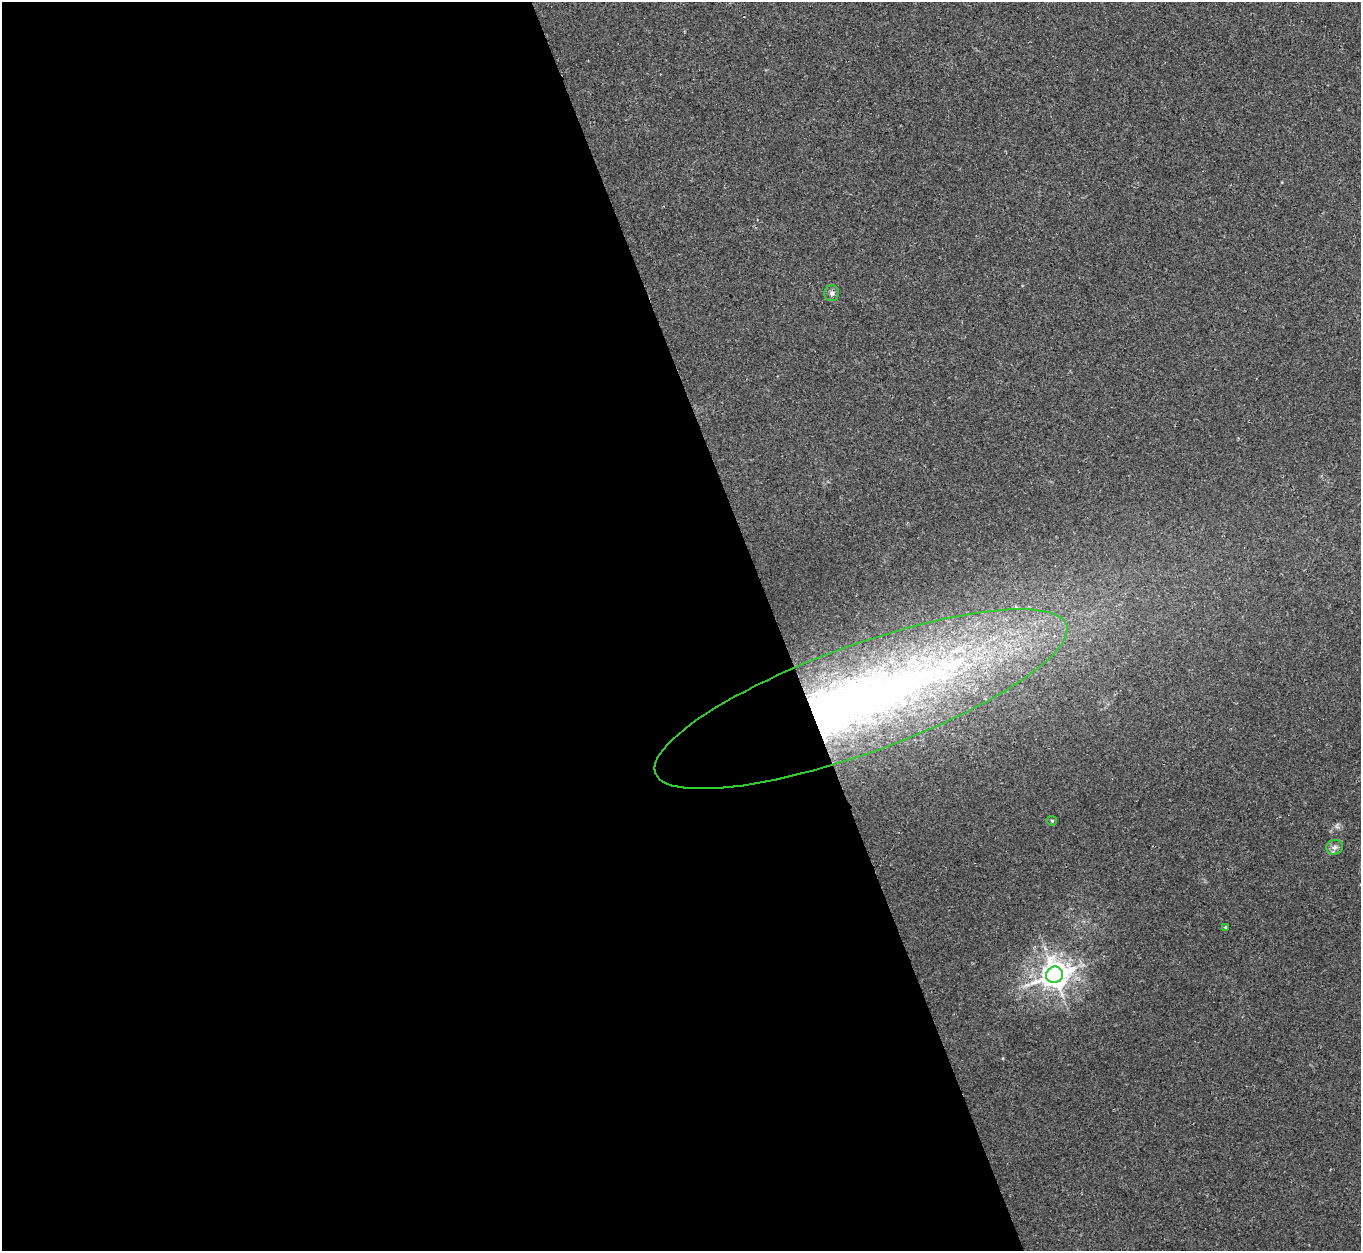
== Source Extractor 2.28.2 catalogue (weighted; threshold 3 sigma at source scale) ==
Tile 9 of 4 x 4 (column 1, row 3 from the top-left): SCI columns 14-1372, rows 1434-2682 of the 5466 x 5490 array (HDU 1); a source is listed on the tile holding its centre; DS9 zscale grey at full resolution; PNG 1363 x 1253 px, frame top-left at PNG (2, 2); each listed source drawn as its Kron ellipse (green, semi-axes under 4 px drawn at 4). Shown black and unused: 57% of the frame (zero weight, under 2 of 3 exposures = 2% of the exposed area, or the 3 px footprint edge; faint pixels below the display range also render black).
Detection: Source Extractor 2.28.2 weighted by HDU 2 'WHT'; one run over the whole footprint, this tile lists its part. Background 0.0246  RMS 0.0064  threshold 0.0289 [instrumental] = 3 sigma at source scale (4.5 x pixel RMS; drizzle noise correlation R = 1.50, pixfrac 1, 0.05/0.05 arcsec/px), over >= 5 px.
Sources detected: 6; all 6 listed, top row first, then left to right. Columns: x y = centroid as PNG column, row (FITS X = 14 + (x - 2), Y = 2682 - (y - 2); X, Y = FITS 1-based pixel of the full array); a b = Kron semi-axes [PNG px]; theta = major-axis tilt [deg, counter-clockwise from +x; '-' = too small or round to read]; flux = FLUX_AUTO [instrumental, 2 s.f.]
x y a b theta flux
832 293 8 7 - 2
861 699 218 54 20 620
1052 821 5 4 - 0.69
1334 847 8 7 - 2.5
1226 927 4 3 - 0.79
1055 975 8 8 - 830
Overlapping masked pixels (flux is a lower limit): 1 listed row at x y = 861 699